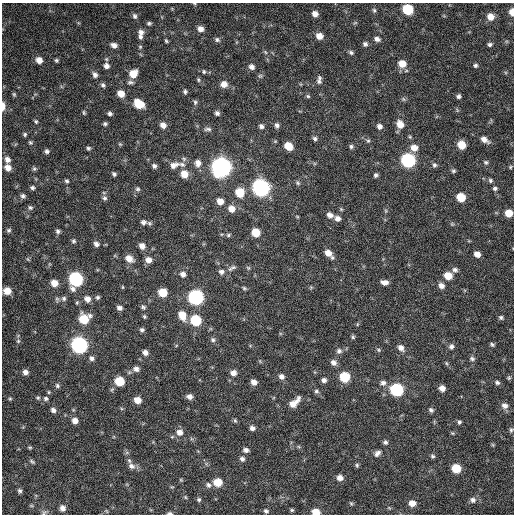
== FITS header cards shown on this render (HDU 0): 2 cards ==
NAXIS1  =                  512 / Axis length
NAXIS2  =                  512 / Axis length

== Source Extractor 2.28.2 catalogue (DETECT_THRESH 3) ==
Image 512 x 512 px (HDU 0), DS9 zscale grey, 1 PNG px = 1 image px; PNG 516 x 516 px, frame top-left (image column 1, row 512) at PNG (2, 3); no overlay
Background 297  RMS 18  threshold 53.6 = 3 sigma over >= 5 px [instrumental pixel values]
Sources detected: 212; all 212 listed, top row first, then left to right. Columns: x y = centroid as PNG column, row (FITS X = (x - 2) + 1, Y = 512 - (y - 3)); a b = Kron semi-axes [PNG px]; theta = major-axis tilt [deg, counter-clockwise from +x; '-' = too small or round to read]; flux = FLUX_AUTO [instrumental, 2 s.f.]
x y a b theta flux
408 9 7 6 - 55000
374 10 6 5 - 2100
512 12 6 4 -85 11000
315 14 6 5 - 6800
135 16 7 5 -66 2900
490 17 7 6 - 11000
149 23 5 4 - 2000
201 29 6 6 - 6300
141 32 8 7 - 5100
319 36 7 6 - 9200
140 37 6 6 - 2900
377 39 7 5 -21 4200
217 40 6 6 - 2700
166 41 4 3 - 1600
365 44 6 6 - 2900
490 44 5 4 - 2400
114 45 6 5 - 5600
140 47 5 5 - 1400
265 52 6 3 -70 1500
351 52 6 5 - 2400
39 60 6 6 - 8700
56 60 4 4 - 1900
402 64 8 7 - 14000
475 65 5 4 - 2100
106 66 7 6 - 4900
252 67 6 5 - 4700
204 72 5 4 - 1600
133 74 8 7 - 16000
95 75 7 6 - 4000
198 80 6 4 -63 1600
319 80 12 6 81 4200
130 82 10 5 0 3100
224 84 7 7 - 8300
103 85 6 5 - 2700
185 91 6 5 - 2300
14 94 6 4 -69 1600
121 94 7 6 - 12000
308 96 5 4 - 1700
458 96 4 4 - 2600
195 102 6 5 - 2400
139 104 8 6 -35 30000
3 106 8 3 90 8300
84 113 6 4 -83 1500
217 113 5 5 - 3200
110 114 5 4 - 2900
36 121 5 4 - 1700
105 124 4 4 - 2100
400 124 9 7 -60 12000
163 125 7 6 - 6900
277 125 6 5 - 3500
261 126 6 5 - 3200
379 126 6 6 - 4500
208 129 10 5 3 2900
25 134 5 4 - 1800
315 138 6 5 - 2600
484 140 10 6 -30 7200
368 141 5 5 - 1900
30 143 6 4 -48 1700
120 144 5 4 - 1400
462 145 7 6 - 19000
288 146 7 6 - 19000
351 146 6 5 - 2200
88 148 5 5 - 2100
414 148 8 7 - 11000
47 151 5 5 - 2900
7 159 7 6 - 5500
184 159 6 5 - 2400
408 160 8 7 - 190000
486 162 6 5 - 2100
198 163 8 7 - 7600
182 164 11 6 -11 5100
174 165 12 8 22 7800
434 165 7 6 - 2700
154 166 5 5 - 3200
221 167 8 8 - 710000
510 167 5 4 - 1300
8 168 7 6 - 8400
34 169 6 5 - 2000
453 171 6 5 - 2000
114 174 6 4 -53 2300
184 174 8 7 - 14000
376 175 5 5 - 2400
490 180 6 5 - 2200
67 181 5 4 - 2100
298 183 7 5 -60 2000
32 188 6 5 - 2400
261 188 8 8 - 400000
495 188 6 5 - 2400
137 189 7 6 - 2400
240 192 8 7 - 28000
23 196 6 6 - 3200
461 197 6 6 - 26000
105 198 7 6 - 2600
220 201 7 7 - 9500
30 208 6 6 - 2500
231 209 8 7 - 9400
509 213 6 6 - 16000
330 215 7 6 - 5300
297 216 5 3 - 1100
338 218 7 6 - 5200
143 222 8 7 - 4500
452 224 5 5 - 1400
330 228 2 2 - 3400
9 230 6 6 - 2400
58 231 6 5 - 2700
256 233 6 6 - 23000
228 235 7 5 17 2200
74 241 6 5 - 2200
96 244 6 6 - 4100
142 246 7 6 - 6600
328 253 8 6 -37 10000
477 254 5 5 - 7800
129 259 9 7 -36 10000
148 260 7 6 - 8100
232 268 13 5 31 3400
248 268 5 5 - 1600
455 270 7 6 - 3300
221 272 7 7 - 3900
183 274 7 6 - 5000
448 276 7 6 - 17000
76 279 8 7 - 190000
385 282 7 5 -9 5700
54 283 7 6 - 12000
441 286 7 6 - 5700
123 287 5 3 - 1100
244 288 6 5 - 1800
7 291 7 6 - 14000
163 292 6 6 - 25000
98 297 6 6 - 2400
196 297 8 7 - 260000
64 298 7 7 - 3100
87 299 8 7 - 7200
143 307 7 6 - 2300
119 308 6 4 -17 4100
182 315 10 7 -72 16000
144 317 5 4 - 1700
501 317 5 5 - 2200
84 319 8 7 - 34000
195 320 7 7 - 60000
142 330 5 5 - 2500
353 337 5 5 - 1900
213 340 7 6 - 2800
18 341 6 6 - 2200
492 344 5 4 - 2000
79 345 8 7 - 350000
451 346 7 6 - 3800
401 348 9 7 -51 6200
378 350 6 5 - 1900
339 351 7 7 - 3800
145 353 6 5 - 5400
92 358 6 6 - 3400
472 359 7 6 - 2900
333 362 8 6 -38 5300
446 363 5 3 - 1400
136 369 8 7 - 4800
25 372 6 6 - 5100
233 373 7 6 - 6500
281 376 7 6 - 5100
345 377 7 7 - 43000
509 378 5 4 - 1500
324 380 6 5 - 4100
120 381 7 6 - 33000
254 382 6 5 - 6500
383 383 8 7 - 4500
497 383 7 5 -29 2500
57 386 6 5 - 2300
442 388 6 6 - 7200
397 390 7 7 - 130000
316 391 6 5 - 2400
189 397 6 5 - 5300
38 398 6 5 - 1800
46 398 7 7 - 3100
10 399 5 4 - 1500
137 400 6 5 - 12000
294 403 15 7 43 13000
505 406 8 7 - 5900
53 410 6 5 - 4000
431 410 7 5 -44 2700
235 420 6 5 - 1800
75 421 6 5 - 6800
459 422 5 5 - 2100
252 428 6 5 - 4000
511 430 7 5 89 2000
179 432 8 7 - 7800
452 433 5 4 - 1300
172 437 6 3 19 1400
385 442 6 6 - 2800
30 447 7 3 -8 1400
246 450 7 6 - 4300
377 453 10 6 39 4800
432 456 6 5 - 2200
242 459 6 6 - 3300
32 461 7 4 -37 1900
357 465 5 5 - 2000
131 466 10 7 -31 6200
456 468 7 6 - 32000
340 478 6 5 - 7000
181 480 6 3 -18 1200
218 482 7 6 - 21000
208 485 7 6 - 3500
20 491 5 5 - 2400
185 497 6 3 -71 1300
199 499 5 5 - 2200
473 500 7 7 - 4100
351 503 6 4 -67 1500
412 503 7 6 - 9400
62 508 7 6 - 5400
292 510 5 5 - 1700
266 511 6 5 - 2400
316 512 6 5 - 18000
44 513 7 5 49 2300
170 513 7 4 0 2700
At the frame edge (FLAGS 8, measured only in part): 6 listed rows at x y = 512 12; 3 106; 509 213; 316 512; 44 513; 170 513